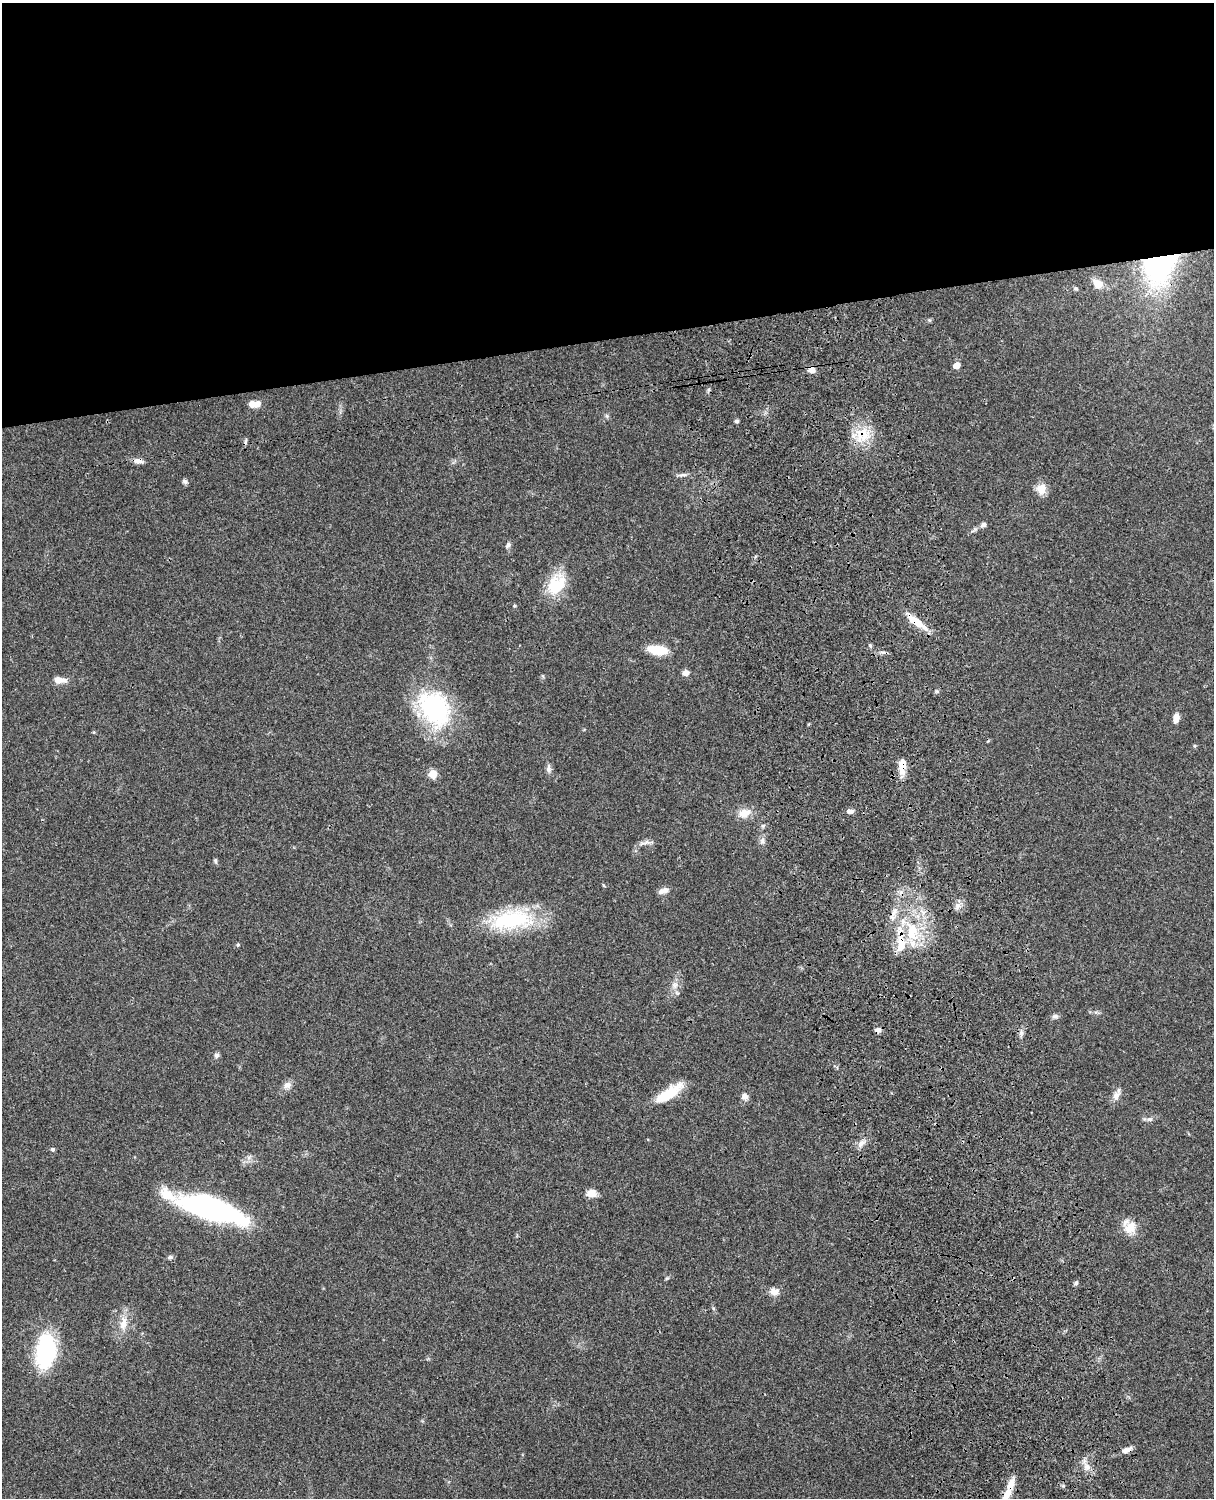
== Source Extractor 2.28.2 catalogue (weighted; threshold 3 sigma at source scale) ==
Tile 2 of 4 x 3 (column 2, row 1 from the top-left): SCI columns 1333-2544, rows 3268-4763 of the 5087 x 4926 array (HDU 1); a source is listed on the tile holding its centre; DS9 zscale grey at full resolution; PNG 1216 x 1500 px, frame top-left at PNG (2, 3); no overlay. Shown black and unused: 23% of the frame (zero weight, under 3 of 4 exposures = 6% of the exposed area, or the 3 px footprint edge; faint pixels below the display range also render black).
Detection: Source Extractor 2.28.2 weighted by HDU 2 'WHT'; one run over the whole footprint, this tile lists its part. Background 0.0762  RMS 0.0058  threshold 0.0259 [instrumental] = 3 sigma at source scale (4.5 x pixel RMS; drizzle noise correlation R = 1.50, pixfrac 1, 0.05/0.05 arcsec/px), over >= 5 px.
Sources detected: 66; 1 cosmic-ray / hot-pixel residue — not listed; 5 inside a brighter listed object's ellipse — not listed separately; the other 60 listed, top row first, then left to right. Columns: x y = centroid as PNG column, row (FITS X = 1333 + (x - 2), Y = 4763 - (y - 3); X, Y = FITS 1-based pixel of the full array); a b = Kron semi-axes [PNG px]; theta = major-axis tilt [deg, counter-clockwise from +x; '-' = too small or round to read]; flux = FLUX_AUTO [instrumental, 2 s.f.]
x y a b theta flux
1160 266 43 33 52 96
1098 284 12 10 -43 6.4
1076 289 5 5 - 0.99
929 320 6 4 -71 0.62
957 365 5 5 - 8.1
812 370 7 7 - 4
253 404 11 7 -8 4.8
737 421 5 4 - 1.1
863 434 23 19 -34 14
245 441 10 3 79 1
138 461 14 6 -5 3
682 475 14 4 7 1.7
185 482 8 6 -26 1.2
1041 488 11 10 - 7.3
983 525 8 6 35 1.7
508 545 8 6 46 1.5
555 587 34 19 84 18
915 621 28 8 -35 11
658 650 17 8 -6 18
686 673 7 6 - 3.3
59 680 13 7 -6 5.5
435 708 49 35 -60 63
1176 718 12 7 81 3.5
902 766 18 8 88 7.7
549 769 12 6 88 2.1
433 774 5 5 - 17
850 811 9 5 6 2.2
744 813 15 10 17 6.6
762 841 10 6 81 2
645 843 21 4 16 2.6
215 861 7 5 -88 0.93
663 891 13 7 21 2.9
958 905 8 8 - 2.6
894 912 15 6 59 3.9
511 920 55 23 6 47
912 932 27 16 89 24
238 945 4 4 - 0.86
675 985 10 6 81 3.1
1056 1016 8 6 15 1.5
878 1030 7 6 - 2
1021 1033 8 4 90 1.5
216 1055 7 6 - 1.6
287 1085 11 9 26 3.1
669 1093 35 11 33 17
745 1096 9 8 - 2.5
1116 1096 13 9 64 3.7
1150 1119 8 4 -8 1.3
861 1144 12 6 48 2.7
53 1149 5 4 - 1.2
591 1193 11 8 3 4.9
213 1209 61 18 -17 130
1130 1227 17 13 48 8.7
170 1257 7 5 -14 1.2
1076 1283 5 5 - 1.1
774 1292 14 9 -8 3.8
123 1323 21 10 81 7.4
46 1350 34 19 83 56
1127 1450 13 6 23 3.2
1087 1467 9 8 - 3.3
1011 1484 19 9 71 6.6
Overlapping masked pixels (flux is a lower limit): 10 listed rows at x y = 1160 266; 812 370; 863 434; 138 461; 915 621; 902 766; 912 932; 878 1030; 1127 1450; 1011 1484